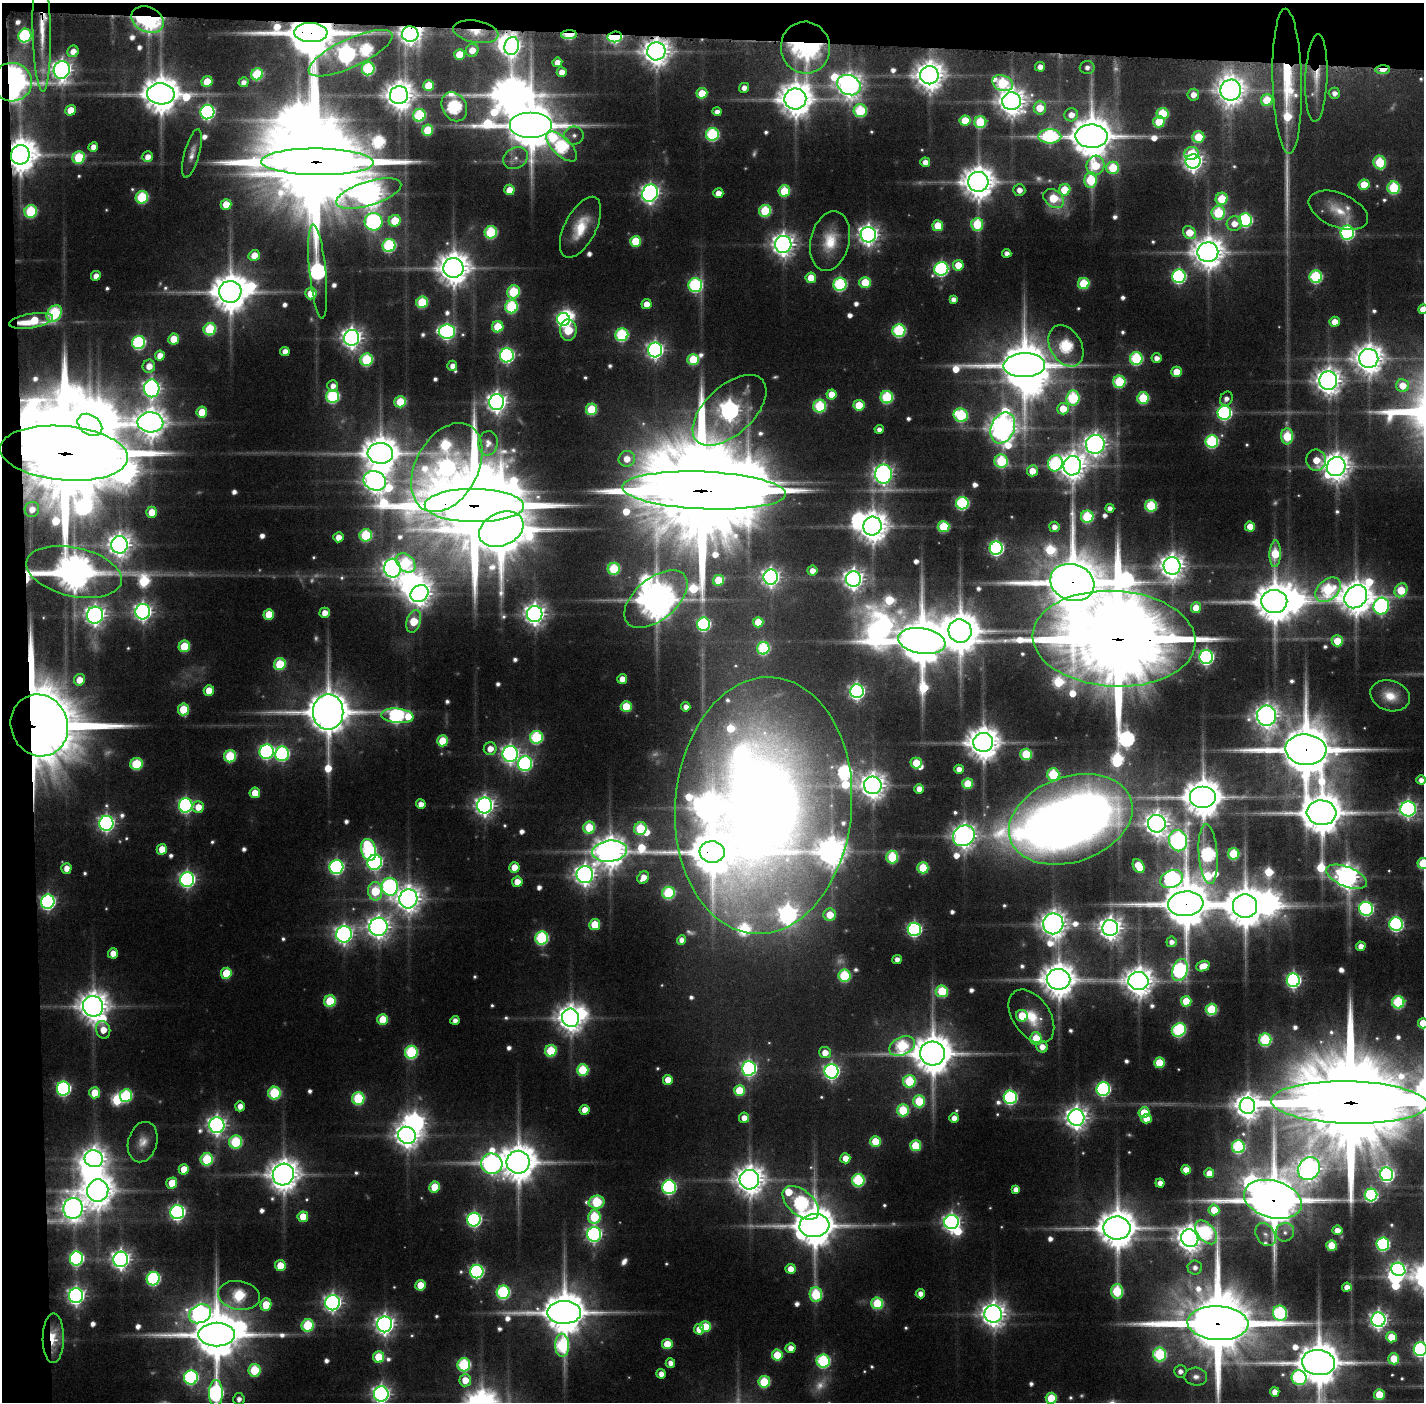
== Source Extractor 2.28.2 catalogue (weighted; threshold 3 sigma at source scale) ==
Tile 1 of 3 x 3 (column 1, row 1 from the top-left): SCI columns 1-1422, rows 2833-4232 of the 4268 x 4257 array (HDU 1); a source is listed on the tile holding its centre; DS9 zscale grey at full resolution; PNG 1426 x 1404 px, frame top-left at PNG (2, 3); each listed source drawn as its Kron ellipse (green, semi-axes under 4 px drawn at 4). Shown black and unused: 5% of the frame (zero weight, under 3 of 6 exposures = <1% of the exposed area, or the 3 px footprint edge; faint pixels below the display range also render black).
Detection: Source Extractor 2.28.2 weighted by HDU 2 'WHT'; one run over the whole footprint, this tile lists its part. Background 0.0929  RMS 0.0074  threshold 0.0305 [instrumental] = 3 sigma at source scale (4.09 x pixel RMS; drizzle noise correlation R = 1.36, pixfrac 0.8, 0.05/0.05 arcsec/px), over >= 5 px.
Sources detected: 714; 31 too faint to see at this stretch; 27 inside a brighter object's white glare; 1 long thin detection or spike segment (spike, bleed or trail) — neither listed nor drawn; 18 inside a brighter listed object's ellipse — not listed separately; of the other 637, all 500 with FLUX_AUTO >= 4.89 (the completeness limit of this list) listed and drawn (137 fainter detections not listed), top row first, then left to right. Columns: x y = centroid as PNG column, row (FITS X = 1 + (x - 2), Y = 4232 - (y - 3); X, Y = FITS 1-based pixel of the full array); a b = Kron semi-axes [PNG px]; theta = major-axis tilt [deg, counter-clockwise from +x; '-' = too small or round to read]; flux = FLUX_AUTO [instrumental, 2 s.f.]
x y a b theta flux
148 20 17 12 -24 260
42 30 62 9 -89 25
476 32 23 11 -10 20
311 33 17 9 -2 5700
410 34 8 7 - 540
569 35 8 4 2 56
25 36 7 6 - 130
615 37 7 5 6 150
512 46 9 7 75 410
805 48 26 24 -77 170
472 50 6 6 - 13
73 51 6 5 - 8.3
656 51 9 9 - 1300
350 53 46 14 25 520
459 54 5 5 - 24
557 62 5 5 - 9.3
1040 67 5 5 - 7.6
1087 67 7 6 - 4.9
368 69 6 6 - 97
62 70 9 8 - 640
1383 70 7 4 4 25
562 72 5 5 - 8.1
257 74 6 5 - 67
929 75 9 9 - 1400
1316 78 44 11 88 20
1287 81 72 14 -88 73
12 82 20 19 - 580
207 82 5 5 - 24
244 82 5 5 - 5.7
1003 83 11 7 -23 86
849 85 12 9 -27 960
428 86 5 5 - 30
744 88 5 5 - 6.2
1231 90 10 10 - 1300
702 93 5 5 - 25
1334 93 5 5 - 5.9
161 94 14 10 -3 2700
399 95 9 9 - 1400
1193 95 6 6 - 9.2
795 99 11 10 - 2000
1267 100 6 6 - 45
1012 101 9 9 - 1300
454 107 15 12 -59 170
1040 108 7 6 - 24
70 110 5 5 - 17
860 111 6 6 - 77
207 112 7 7 - 210
717 112 4 4 - 5.5
1162 114 6 5 - 50
419 115 6 6 - 86
1071 115 7 6 - 10
965 120 5 5 - 29
980 122 6 6 - 61
1159 122 6 5 - 35
531 125 21 13 0 5000
428 130 5 5 - 40
712 134 6 6 - 120
574 135 9 9 - 5
1050 136 11 7 0 160
1091 136 16 11 -1 3800
1198 137 6 5 - 38
562 146 19 9 -44 160
93 147 5 4 - 7.4
192 153 25 7 75 7.3
1191 153 7 6 - 26
20 155 10 9 - 2200
79 157 6 6 - 53
148 157 5 5 - 7.8
516 158 13 10 29 7.4
1193 161 7 7 - 540
317 162 56 13 -1 31000
925 162 5 5 - 7.9
1380 162 7 6 - 64
1096 166 10 9 - 39
1113 168 6 6 - 47
1091 180 8 6 89 61
978 182 10 10 - 1900
1364 185 5 5 - 29
1394 188 6 6 - 82
509 190 5 5 - 15
1019 190 6 5 - 7.6
1065 190 6 5 - 35
784 191 6 5 - 46
369 193 34 12 17 1300
650 193 9 7 64 470
718 193 5 5 - 9.4
142 197 6 6 - 80
1054 198 11 8 -39 44
1222 199 6 6 - 41
226 204 5 5 - 16
1338 210 31 17 -23 23
31 211 6 6 - 75
765 211 6 6 - 66
1218 213 7 6 - 78
1245 220 6 6 - 160
395 221 6 5 - 31
373 222 9 8 - 260
977 224 6 6 - 61
1234 224 7 7 - 12
938 226 5 5 - 30
580 227 33 15 63 30
491 232 6 6 - 88
1189 233 7 5 -49 25
1347 233 7 6 - 210
868 235 8 7 - 610
636 241 5 5 - 37
830 241 30 19 76 29
783 244 8 8 - 820
389 246 6 6 - 120
1208 252 10 10 - 1800
1007 253 4 4 - 5.7
254 255 6 5 - 14
958 265 5 5 - 19
453 268 10 10 - 1900
941 269 7 6 - 200
318 271 47 8 -84 290
96 276 5 4 - 8.1
1179 276 7 6 - 180
1316 277 6 6 - 120
811 278 5 5 - 20
865 282 5 5 - 34
1084 283 6 5 - 55
840 284 6 6 - 130
695 285 7 7 - 150
230 292 11 11 - 2800
513 292 7 6 - 68
311 294 5 5 - 19
953 299 4 4 - 5.7
422 302 6 5 - 55
647 304 5 5 - 12
511 307 6 6 - 97
1423 309 5 5 - 12
54 313 9 6 55 120
563 319 6 6 - 190
31 321 22 7 9 34
1335 322 5 5 - 12
498 327 6 5 - 36
210 329 6 6 - 69
568 330 11 8 -90 46
899 331 6 6 - 120
447 332 8 7 - 270
622 335 6 6 - 110
352 338 8 7 - 650
174 339 5 5 - 24
139 342 7 6 - 150
1066 346 22 15 -60 130
655 350 7 7 - 380
285 351 5 4 - 7.3
507 355 7 7 - 220
160 356 5 5 - 11
1157 358 5 5 - 6.8
1369 358 9 9 - 1500
1136 359 6 6 - 110
367 360 6 6 - 83
693 360 6 5 - 47
1024 365 21 12 3 5000
149 366 6 6 - 11
452 366 5 5 - 6.8
1177 372 5 5 - 23
1328 381 9 9 - 1100
1119 382 6 6 - 73
333 386 6 5 - 6.3
1403 386 6 6 - 16
152 388 9 7 -89 380
832 394 5 5 - 16
333 396 6 6 - 120
887 397 6 6 - 90
1073 398 7 6 - 96
1143 398 6 6 - 63
1226 399 7 6 - 5
400 402 6 5 - 39
497 402 8 7 - 610
859 405 5 5 - 33
820 406 6 6 - 81
591 409 6 5 - 53
1063 409 6 5 - 21
729 410 45 24 43 680
202 412 5 5 - 24
1224 413 7 7 - 190
961 415 7 6 - 91
150 422 13 10 -2 1500
90 425 13 9 -36 2700
1003 428 16 11 66 1300
879 429 4 4 - 5.1
1287 436 8 6 -88 60
1212 441 6 6 - 130
488 443 12 9 82 5.9
1095 444 9 9 - 770
64 453 64 27 -5 39000
380 453 13 10 -2 2400
627 459 8 7 - 14
1316 460 10 10 - 19
1001 461 7 6 - 83
1055 463 8 7 - 130
1072 466 10 8 83 1300
1336 466 10 9 - 1300
447 467 48 31 62 560
1032 471 5 5 - 16
883 474 9 8 - 520
375 481 11 9 -21 840
704 490 82 19 -2 47000
962 503 6 6 - 130
474 505 50 16 -1 25000
1151 506 6 6 - 74
1110 508 4 4 - 5.3
32 509 7 7 - 8.7
152 512 5 5 - 17
1087 517 6 6 - 75
872 526 9 9 - 1600
943 527 6 5 - 58
1054 527 5 5 - 6.8
1250 527 5 5 - 18
501 529 23 16 24 6800
366 535 6 6 - 75
338 537 5 5 - 9.4
119 545 9 8 - 860
996 548 6 6 - 220
1275 554 13 5 87 49
406 563 11 8 -45 64
1172 566 9 8 - 1000
392 568 9 8 - 600
614 569 6 6 - 63
812 571 5 5 - 7.8
74 572 49 24 -13 2600
771 577 7 7 - 420
853 579 8 7 - 620
719 580 6 5 - 34
1072 582 22 18 -19 7700
1328 590 14 10 42 110
1401 590 7 6 - 43
420 593 9 8 - 880
1356 597 12 10 46 2200
656 599 37 21 40 2900
1274 601 13 11 2 3200
1381 606 8 7 - 250
1196 608 5 5 - 20
143 612 8 7 - 430
325 613 5 5 - 10
269 614 5 5 - 24
535 614 8 7 - 670
95 615 8 8 - 590
414 621 12 7 72 39
758 622 5 5 - 25
704 624 6 6 - 140
960 631 12 11 - 3200
1114 639 81 48 -3 35000
922 641 24 12 -10 5700
1337 641 6 5 - 28
184 646 6 5 - 41
763 648 6 6 - 98
1206 657 7 6 - 260
280 664 6 5 - 53
622 679 5 5 - 10
79 680 6 5 - 14
209 690 5 5 - 18
857 691 7 7 - 290
1390 696 20 15 -17 18
626 706 5 5 - 35
686 707 4 4 - 5.9
183 709 6 5 - 38
328 712 18 15 89 4200
397 716 16 7 -6 210
1267 716 10 9 - 810
39 725 31 28 -69 8700
536 737 6 6 - 110
443 741 5 5 - 36
983 742 10 9 - 2000
490 749 6 6 - 11
1306 750 20 15 -5 7400
267 752 7 7 - 220
282 754 7 7 - 170
510 754 8 7 - 400
1026 754 5 5 - 56
230 756 6 6 - 64
916 763 5 5 - 33
137 764 6 6 - 57
525 764 7 7 - 210
959 769 5 4 - 8.4
1053 774 6 6 - 72
1421 780 4 4 - 6
968 784 5 5 - 34
873 785 9 8 - 1100
919 789 5 4 - 8.9
255 793 5 5 - 19
1203 797 13 11 0 2900
421 804 5 4 - 7.9
186 805 7 6 - 230
485 806 8 7 - 530
763 806 128 88 85 1900
198 807 6 6 - 13
1408 809 7 7 - 350
1321 813 15 12 -5 3800
1071 819 64 42 19 1200
106 823 7 7 - 320
1157 824 9 8 - 940
589 828 6 6 - 46
640 829 6 6 - 59
964 836 11 10 - 980
1178 841 11 9 -80 390
162 849 5 5 - 17
369 850 11 7 -75 150
610 851 17 10 7 1800
712 852 12 10 -5 3700
1208 854 30 9 -86 200
1234 854 5 5 - 62
892 857 6 6 - 68
375 862 8 7 - 230
1423 863 5 5 - 52
1139 866 7 5 -59 29
336 867 7 7 - 200
514 867 5 5 - 17
66 868 5 5 - 9.1
923 868 5 5 - 49
585 875 8 8 - 660
643 877 7 5 50 11
1347 877 21 9 -22 960
187 879 7 7 - 300
1172 879 12 8 23 270
517 882 5 5 - 13
390 887 9 8 - 250
375 891 9 7 -85 48
668 893 6 6 - 89
408 899 9 9 - 1000
48 902 7 6 - 250
1186 904 17 12 5 5500
1245 906 12 12 - 3500
1366 909 7 7 - 210
830 915 6 6 - 21
595 924 5 5 - 34
1053 924 10 10 - 1200
1396 924 7 6 - 200
378 927 9 9 - 810
1110 928 8 8 - 810
914 929 6 6 - 200
344 934 8 8 - 460
542 938 6 6 - 120
682 940 5 4 - 6.7
1171 942 5 5 - 5.4
1361 946 5 4 - 8.7
113 953 5 5 - 11
897 959 4 4 - 6.3
1203 966 7 5 22 15
1180 970 11 7 73 210
226 973 5 5 - 34
844 976 6 6 - 78
1059 979 12 10 -1 2200
1293 980 7 6 - 240
1138 981 10 9 - 1500
942 991 6 6 - 63
330 1001 6 5 - 55
1186 1001 5 5 - 28
1398 1002 6 6 - 95
93 1006 10 10 - 1600
1211 1009 6 6 - 68
1022 1016 6 5 - 31
1031 1016 30 18 -56 30
571 1018 9 8 - 1200
383 1020 5 5 - 33
455 1020 4 4 - 5.3
1423 1023 5 5 - 27
103 1030 9 7 -74 14
1179 1030 7 6 - 140
1036 1039 6 5 - 34
1265 1040 6 6 - 99
902 1046 13 9 26 100
1042 1047 6 5 - 9.2
551 1051 6 5 - 55
411 1052 6 6 - 110
825 1053 6 5 - 13
932 1053 12 12 - 3300
1159 1063 5 5 - 38
749 1068 7 7 - 280
583 1070 6 5 - 57
832 1071 7 7 - 300
668 1080 5 5 - 15
909 1081 6 6 - 63
63 1089 7 6 - 190
1103 1089 7 6 - 190
739 1090 5 5 - 37
95 1093 5 5 - 22
274 1093 6 6 - 83
126 1096 6 6 - 93
1010 1097 6 6 - 180
358 1098 6 6 - 82
919 1101 6 6 - 51
1349 1102 78 21 -1 39000
240 1106 5 5 - 8
1247 1106 8 7 - 1000
585 1110 5 5 - 13
903 1110 6 6 - 62
1144 1113 5 5 - 32
744 1118 5 5 - 8.9
954 1118 5 4 - 8.5
1076 1118 8 8 - 780
1146 1119 5 5 - 13
217 1125 8 7 - 490
407 1135 9 8 - 940
875 1141 5 5 - 30
143 1142 20 14 74 12
236 1142 6 6 - 80
916 1146 5 5 - 46
1238 1147 6 6 - 120
845 1158 5 5 - 12
94 1159 9 8 - 810
207 1159 6 6 - 74
518 1162 11 11 - 2700
492 1164 11 10 - 520
184 1169 5 5 - 20
1309 1169 12 10 49 850
1186 1170 5 4 - 12
1209 1173 5 5 - 13
283 1174 11 10 - 1700
1387 1174 7 6 - 230
749 1180 10 9 - 1500
858 1180 6 6 - 110
172 1183 5 5 - 23
1160 1183 4 4 - 7.7
434 1187 5 5 - 28
669 1187 7 6 - 200
98 1190 11 10 - 1800
1016 1190 4 4 - 8.1
1371 1195 6 6 - 140
1273 1199 29 18 -16 7000
597 1202 8 6 4 77
801 1203 21 12 -40 220
73 1208 10 9 - 940
1214 1210 5 5 - 20
177 1212 7 7 - 270
303 1217 5 5 - 23
594 1217 7 6 - 59
474 1220 7 6 - 220
951 1222 7 7 - 390
814 1225 15 11 6 3500
1117 1228 13 11 -2 3000
1337 1230 5 5 - 11
1206 1232 14 8 -50 120
1285 1232 9 9 - 5.3
594 1234 7 7 - 290
1266 1234 12 9 -56 5.8
1190 1238 9 8 - 1100
1383 1244 6 6 - 150
1332 1246 5 5 - 34
76 1258 7 6 - 180
121 1259 7 7 - 530
280 1266 5 5 - 24
1195 1267 7 7 - 5.1
790 1269 5 5 - 12
1398 1269 7 6 - 250
477 1271 7 6 - 200
153 1279 7 6 - 150
420 1285 5 5 - 23
1347 1287 5 4 - 8
1117 1291 7 6 - 74
503 1292 6 6 - 140
920 1294 4 4 - 6.9
239 1295 21 14 -11 93
816 1295 7 6 - 81
76 1296 7 7 - 420
332 1303 7 7 - 410
877 1303 6 6 - 67
266 1305 6 5 - 27
564 1312 17 11 1 4000
1280 1313 8 7 - 150
200 1314 11 9 27 460
993 1314 9 8 - 970
1378 1320 7 7 - 420
1218 1323 30 17 -3 13000
385 1324 8 7 - 560
308 1325 6 6 - 72
705 1327 5 5 - 36
699 1329 5 5 - 13
217 1334 18 12 0 5300
1391 1337 5 5 - 26
53 1338 25 10 90 25
667 1344 5 5 - 26
562 1345 11 7 -89 120
791 1348 5 5 - 8.9
1420 1349 7 6 - 230
1160 1354 7 6 - 110
777 1355 5 5 - 36
379 1357 5 5 - 39
1394 1359 5 5 - 28
823 1361 6 6 - 130
670 1363 5 5 - 6.8
1318 1363 16 12 -6 4100
464 1365 6 6 - 110
254 1370 6 6 - 52
1180 1371 6 6 - 5.4
661 1374 4 4 - 7.6
191 1377 7 7 - 180
1196 1377 11 9 -4 6.1
1299 1378 7 7 - 150
465 1380 6 5 - 16
764 1382 6 6 - 57
1275 1392 5 4 - 9.3
216 1393 13 7 89 230
381 1394 7 7 - 430
1379 1395 5 5 - 30
1051 1398 5 5 - 43
239 1399 6 6 - 5.6
Overlapping masked pixels (flux is a lower limit): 33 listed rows (the first 20) at x y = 148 20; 476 32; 311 33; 410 34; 569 35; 615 37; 512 46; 805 48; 656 51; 350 53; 1383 70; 1316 78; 1287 81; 12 82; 20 155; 317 162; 31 321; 64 453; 704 490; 474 505
Isophote crosses this tile's border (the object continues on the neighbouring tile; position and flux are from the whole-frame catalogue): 10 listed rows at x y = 1423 309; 1421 780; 1423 863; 1423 1023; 1349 1102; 1218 1323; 1420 1349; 216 1393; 381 1394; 1051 1398